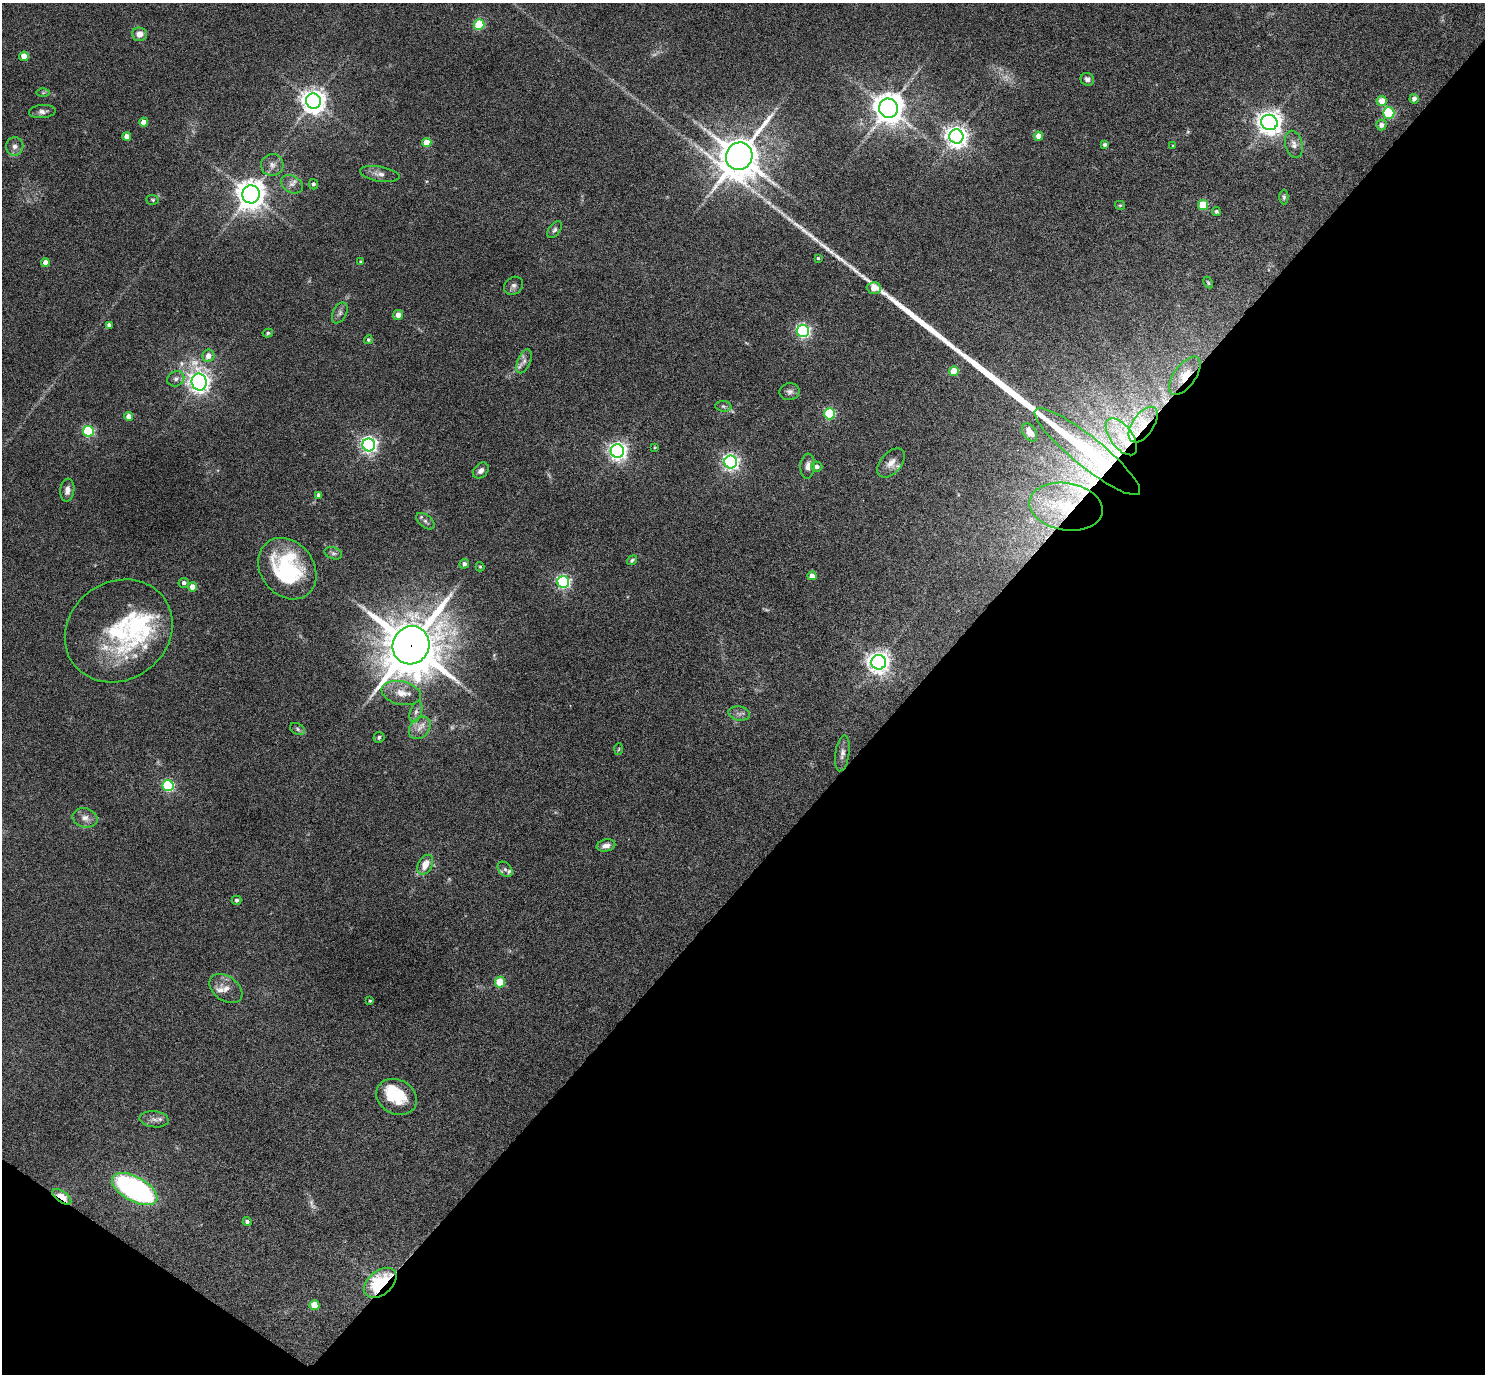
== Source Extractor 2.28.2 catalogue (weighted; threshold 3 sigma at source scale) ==
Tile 15 of 4 x 4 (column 3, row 4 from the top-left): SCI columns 2972-4454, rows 298-1669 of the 5940 x 5944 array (HDU 1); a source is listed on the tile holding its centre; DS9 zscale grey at full resolution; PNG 1487 x 1376 px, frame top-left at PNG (2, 3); each listed source drawn as its Kron ellipse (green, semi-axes under 4 px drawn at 4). Shown black and unused: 40% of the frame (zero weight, under 5 of 9 exposures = <1% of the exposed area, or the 3 px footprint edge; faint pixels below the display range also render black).
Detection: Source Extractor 2.28.2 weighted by HDU 2 'WHT'; one run over the whole footprint, this tile lists its part. Background 0.0429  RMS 0.0039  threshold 0.016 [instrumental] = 3 sigma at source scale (4.09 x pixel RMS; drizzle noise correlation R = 1.36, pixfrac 0.8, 0.05/0.05 arcsec/px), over >= 5 px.
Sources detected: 127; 7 too faint to see at this stretch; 3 inside a brighter object's white glare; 2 long thin detections or spike segments (spike, bleed or trail) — neither listed nor drawn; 6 inside a brighter listed object's ellipse — not listed separately; the other 109 listed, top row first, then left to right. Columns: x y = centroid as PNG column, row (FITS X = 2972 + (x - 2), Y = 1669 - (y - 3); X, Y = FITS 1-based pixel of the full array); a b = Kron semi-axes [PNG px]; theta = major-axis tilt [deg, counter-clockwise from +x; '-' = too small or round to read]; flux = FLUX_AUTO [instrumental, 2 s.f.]
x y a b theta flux
479 25 5 5 - 23
139 34 7 6 - 3.2
24 56 4 4 - 6.2
1087 79 7 6 - 1.5
43 93 6 4 1 0.55
1414 99 5 4 - 1.6
313 101 7 7 - 370
1382 101 5 5 - 5.5
889 108 9 9 - 580
42 112 13 6 5 1.6
1389 113 5 5 - 33
144 122 4 4 - 4.3
1269 122 8 7 - 360
1381 125 5 5 - 2
127 136 4 4 - 2.8
956 136 7 7 - 280
1039 136 4 4 - 4.4
427 143 4 4 - 7.5
1294 144 14 8 -76 2.2
1105 145 4 4 - 0.84
15 146 9 8 - 1.8
1173 146 3 3 - 0.32
739 156 14 13 - 1200
272 165 11 11 - 2.3
380 174 20 7 -10 2.4
292 184 12 8 -28 2
313 184 5 4 - 0.91
251 194 9 8 - 540
1284 197 7 4 -90 0.65
153 200 6 5 - 0.55
1120 205 5 4 - 0.46
1203 205 5 5 - 15
1216 212 4 4 - 0.72
555 230 9 5 52 0.95
818 258 3 3 - 0.44
45 262 4 4 - 2.9
360 262 3 3 - 0.36
1208 283 6 4 -63 0.43
514 286 10 8 36 1.5
874 288 7 6 - 3.7
340 313 11 7 63 1.3
398 315 5 5 - 2.3
109 325 4 4 - 1.6
803 331 6 6 - 84
268 333 5 3 - 0.48
368 340 4 4 - 0.6
208 356 6 6 - 3
524 361 13 6 67 1.8
954 371 5 5 - 11
1185 376 22 11 54 5.5
176 379 9 7 32 1.4
199 382 8 7 - 240
789 392 10 8 10 1.4
723 406 8 5 -7 0.77
830 414 5 5 - 31
129 417 4 4 - 4.1
1143 425 20 10 56 6.7
88 431 5 5 - 37
1030 432 10 6 -59 3.2
1121 437 21 11 -53 7.7
369 445 6 6 - 130
655 447 3 2 - 0.38
617 451 7 6 - 180
1087 452 66 15 -39 110
731 462 6 6 - 130
891 463 17 10 48 3.5
808 466 12 7 85 1.9
817 467 5 5 - 1.4
481 471 9 6 45 1.5
67 490 11 7 83 1.9
319 495 4 4 - 1.5
1066 507 37 23 -9 23
425 521 11 6 -39 1.3
333 553 9 5 -18 1
632 560 5 4 - 0.7
464 564 5 4 - 1.3
480 567 4 3 - 0.46
287 569 33 26 -52 36
812 576 4 4 - 3.2
563 582 6 6 - 75
184 583 5 5 - 1.1
192 587 4 4 - 4.1
119 631 56 49 35 46
411 645 19 18 - 2100
879 662 7 7 - 270
401 693 20 11 -13 5
416 712 11 5 72 1.4
739 714 11 7 -10 1.4
420 728 12 9 49 2.9
298 729 8 5 -29 0.82
379 737 6 5 - 0.72
619 749 6 4 86 0.41
842 753 18 7 82 2.1
168 786 5 5 - 48
85 818 12 9 -13 2.5
606 845 9 6 12 1.8
425 865 10 7 62 5
505 869 9 6 -48 1.2
236 900 5 4 - 0.92
500 982 5 5 - 13
226 988 18 12 -36 3.6
370 1001 3 3 - 0.46
397 1097 21 17 -28 11
154 1119 14 8 -6 2.2
135 1189 25 12 -28 76
62 1197 11 5 -36 11
247 1222 4 4 - 0.81
380 1283 19 12 40 31
314 1305 5 5 - 8.3
Overlapping masked pixels (flux is a lower limit): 8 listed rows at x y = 1185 376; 1143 425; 1121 437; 1087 452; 1066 507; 411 645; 62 1197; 380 1283